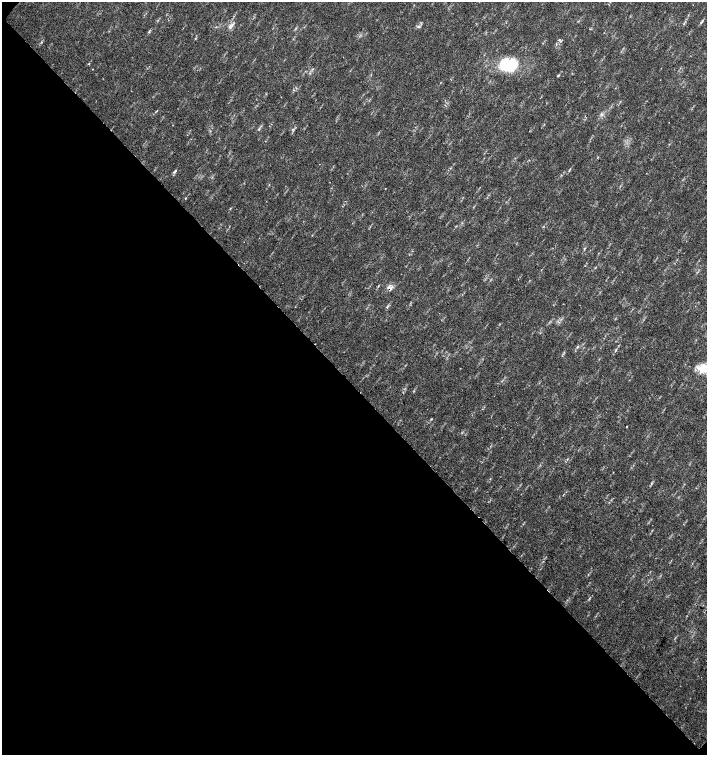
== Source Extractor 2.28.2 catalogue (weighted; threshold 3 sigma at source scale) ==
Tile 9 of 4 x 4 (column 1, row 3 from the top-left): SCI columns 226-1634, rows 1507-3012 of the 6023 x 6029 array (HDU 1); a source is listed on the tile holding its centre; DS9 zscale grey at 2 x 2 block average (1 PNG px = mean of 2 x 2 image px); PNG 709 x 757 px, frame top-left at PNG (2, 2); no overlay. Shown black and unused: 49% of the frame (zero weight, under 2 of 3 exposures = <1% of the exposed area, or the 3 px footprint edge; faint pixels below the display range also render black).
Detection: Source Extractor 2.28.2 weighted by HDU 2 'WHT'; one run over the whole footprint, this tile lists its part. Background 0.0334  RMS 0.0041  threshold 0.0185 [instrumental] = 3 sigma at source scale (4.5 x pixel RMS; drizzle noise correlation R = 1.50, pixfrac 1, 0.0396/0.0396 arcsec/px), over >= 5 px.
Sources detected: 14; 1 cosmic-ray / hot-pixel residue — not listed; the other 13 listed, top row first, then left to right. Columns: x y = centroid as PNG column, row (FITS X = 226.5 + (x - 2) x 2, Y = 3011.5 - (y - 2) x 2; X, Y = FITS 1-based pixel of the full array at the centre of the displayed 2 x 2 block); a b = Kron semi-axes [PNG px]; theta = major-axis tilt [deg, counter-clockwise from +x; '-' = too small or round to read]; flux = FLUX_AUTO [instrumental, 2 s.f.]
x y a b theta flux
702 21 5 2 - 1.1
230 26 5 4 - 2.5
418 27 5 2 - 1.4
559 40 4 3 - 1.1
41 42 3 2 - 0.74
508 64 23 16 -4 39
558 76 4 2 - 0.86
259 129 3 2 - 0.68
174 172 4 4 - 1.5
389 288 5 3 - 3.3
387 307 5 3 - 1.3
431 419 4 2 - 0.57
627 426 2 2 - 0.8
Overlapping masked pixels (flux is a lower limit): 1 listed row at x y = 389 288
Diffuse or blended objects may show on this block-average render without a row.